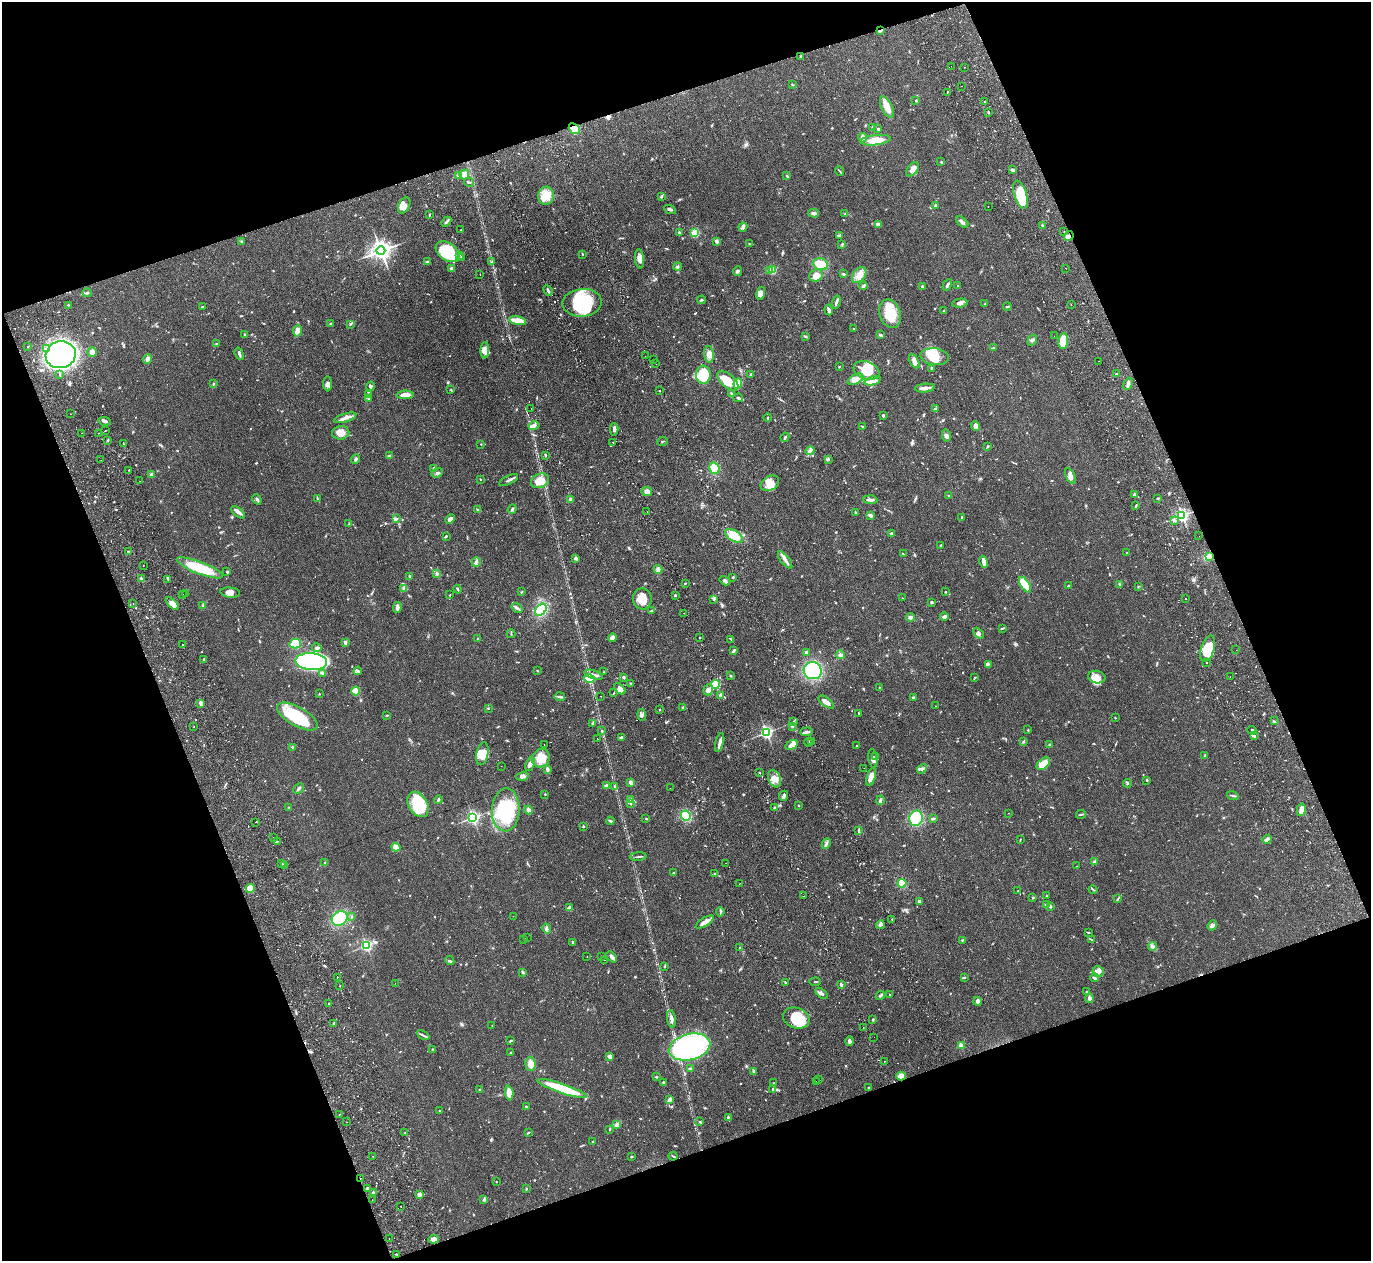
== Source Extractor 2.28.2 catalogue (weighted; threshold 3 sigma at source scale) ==
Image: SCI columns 332-5804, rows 476-5510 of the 6128 x 6110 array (HDU 1 of 3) = the unmasked area's bounding box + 8 px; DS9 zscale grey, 4 x 4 block average (1 PNG px = mean of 4 x 4 image px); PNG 1373 x 1263 px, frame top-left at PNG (2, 2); each listed source drawn as its Kron ellipse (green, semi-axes under 4 px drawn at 4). Shown black and unused: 40% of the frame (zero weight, under 2 of 3 exposures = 11% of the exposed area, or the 3 px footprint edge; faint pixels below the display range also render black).
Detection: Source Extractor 2.28.2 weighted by HDU 2 'WHT'. Background 0.0542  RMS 0.0047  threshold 0.0211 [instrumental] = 3 sigma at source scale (4.5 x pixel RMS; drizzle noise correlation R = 1.50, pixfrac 1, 0.05/0.05 arcsec/px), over >= 5 px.
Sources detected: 1105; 2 too faint to see at this stretch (4 x 4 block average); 6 inside a brighter object's white glare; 39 cosmic-ray / hot-pixel residue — neither listed nor drawn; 14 coinciding with a brighter row at this scale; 49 inside a brighter listed object's ellipse — not listed separately; of the other 995, all 500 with FLUX_AUTO >= 1.56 (the completeness limit of this list) listed and drawn (495 fainter detections not listed), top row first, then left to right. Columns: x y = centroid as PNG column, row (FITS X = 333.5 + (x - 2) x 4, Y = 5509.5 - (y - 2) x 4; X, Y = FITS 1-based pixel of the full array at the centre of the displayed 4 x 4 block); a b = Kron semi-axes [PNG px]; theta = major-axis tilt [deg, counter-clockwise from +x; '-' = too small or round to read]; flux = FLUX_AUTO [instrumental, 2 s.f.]
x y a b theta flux
880 31 4 2 - 4
801 57 4 2 - 4.9
951 66 2 2 - 1.6
964 67 2 2 - 3.7
792 85 4 2 - 2
961 86 2 2 - 1.6
947 92 2 2 - 1.7
916 100 3 2 - 1.6
985 101 2 2 - 1.6
887 107 12 5 -65 30
988 112 3 2 - 2.2
873 127 2 2 - 5.7
574 129 6 5 - 51
878 129 3 2 - 2.6
863 138 5 4 - 9.7
875 140 15 5 7 43
941 162 3 2 - 2.1
913 169 8 5 54 15
1013 170 2 2 - 16
839 171 4 2 - 2.4
464 174 5 4 - 26
459 175 2 2 - 15
787 176 3 2 - 2.4
469 182 5 2 - 4.3
1021 195 14 6 -72 130
546 196 9 7 80 33
661 196 3 2 - 4.1
404 205 8 5 63 16
936 205 3 2 - 3.2
988 206 2 2 - 1.6
670 209 6 2 -25 4.4
814 213 5 3 - 6.8
845 214 3 2 - 2.6
429 215 3 2 - 1.9
446 222 6 2 45 5.4
962 222 7 3 -40 7.2
878 224 4 3 - 9.1
1043 225 3 2 - 2.3
743 227 4 4 - 6.2
461 230 2 2 - 2.2
679 232 2 2 - 3.6
1064 232 2 2 - 3.2
695 233 3 3 - 46
839 235 3 3 - 5
1069 236 5 2 - 7.2
717 241 3 3 - 6.4
242 242 3 2 - 4.1
749 244 3 2 - 1.8
842 244 4 2 - 2.8
381 251 4 4 - 1300
448 252 13 8 -35 130
582 254 3 2 - 2
460 255 2 2 - 2.2
462 257 2 2 - 5.2
640 259 10 4 -84 14
427 261 3 2 - 2.6
492 261 2 2 - 1.9
821 264 7 6 - 42
677 267 4 3 - 4.3
451 268 2 2 - 7.6
1066 268 2 2 - 1.6
772 270 2 2 - 94
737 271 5 2 - 4
770 271 3 2 - 14
480 274 2 2 - 1.7
844 274 3 3 - 2.9
816 275 7 6 - 28
859 275 9 6 52 20
863 285 4 2 - 5.1
947 285 6 2 60 6.7
958 285 2 2 - 1.6
923 287 2 2 - 9.8
548 291 5 2 - 5.4
87 293 5 2 - 3.9
761 293 7 4 74 19
701 300 4 2 - 3.2
836 302 6 2 74 5.9
582 303 19 14 4 160
960 303 8 4 9 9.6
985 304 2 2 - 2.2
1071 304 2 2 - 3.4
68 305 2 2 - 1.6
202 307 3 2 - 2.2
1007 307 4 2 - 3.3
829 310 5 3 - 6.7
944 310 2 2 - 2
890 314 15 10 -70 68
517 321 8 3 -10 75
331 324 2 2 - 5.1
350 324 3 2 - 2.5
854 329 2 2 - 2.5
297 331 5 3 - 20
244 335 3 2 - 2.7
880 335 4 2 - 5.5
805 336 4 2 - 2.8
1054 336 2 2 - 1.9
1032 340 6 3 59 5.9
1063 341 7 5 83 73
216 343 2 2 - 1.6
28 346 2 2 - 1.6
47 348 2 2 - 2.4
994 348 3 2 - 3
485 350 8 3 87 12
92 352 5 4 - 13
239 354 6 2 -70 7.4
709 354 8 5 -84 20
61 355 15 13 14 680
645 356 2 2 - 1.7
935 357 14 8 -7 40
147 359 5 3 - 13
654 360 2 2 - 2.4
914 361 7 4 -61 11
1098 361 2 2 - 2.3
656 364 2 2 - 2
839 366 2 2 - 1.7
931 368 3 2 - 2.3
867 371 13 9 -20 57
60 374 4 2 - 2.2
751 374 3 2 - 3.4
1116 374 3 2 - 3.2
703 375 9 7 -84 93
855 379 8 4 27 19
728 381 13 6 -41 51
873 381 8 4 18 16
738 383 5 4 - 31
213 384 3 2 - 2.3
328 384 7 3 -89 7.6
1128 384 6 3 61 7.3
371 386 5 3 - 4.9
925 388 10 2 6 20
451 390 2 2 - 1.9
660 391 2 2 - 2.7
368 394 2 2 - 1.8
732 394 3 2 - 3.5
405 395 8 4 0 20
738 398 5 2 - 6.1
368 399 2 2 - 2.5
531 408 2 2 - 1.6
935 409 3 2 - 6.5
70 414 2 2 - 2.2
883 415 3 2 - 4
345 418 11 3 17 14
768 418 4 2 - 2.9
104 421 6 2 -7 7.2
534 426 5 4 - 9
976 426 5 4 - 13
862 427 4 2 - 2.7
614 429 6 2 -87 7.5
105 431 2 2 - 2.3
82 433 2 2 - 1.7
99 433 2 2 - 1.6
341 433 8 6 5 20
946 435 6 4 -77 7.5
785 437 5 2 - 4.1
107 440 4 2 - 2.3
662 441 5 2 - 2
613 442 2 2 - 3
123 444 2 2 - 1.6
481 444 2 2 - 1.6
987 446 4 2 - 2.3
810 451 4 3 - 6.3
390 455 4 2 - 3.6
545 455 3 2 - 2.3
356 459 5 2 - 4.2
101 460 2 2 - 2
828 460 3 2 - 2.6
433 468 3 2 - 3.3
714 468 6 5 - 46
129 470 2 2 - 4.9
437 473 6 3 20 5.3
151 474 3 2 - 5.1
1070 476 8 4 -63 14
480 479 2 2 - 2.1
509 480 10 2 25 9.1
139 481 2 2 - 3.7
540 481 9 7 20 42
770 483 10 7 31 30
647 491 5 4 - 12
1134 494 2 2 - 4
949 496 3 2 - 1.6
317 498 3 2 - 2.1
1157 498 3 2 - 2.1
257 499 5 2 - 5.1
570 499 3 2 - 5.8
870 500 7 3 -4 8.4
1136 506 3 2 - 2.4
512 509 5 2 - 4.7
477 510 3 2 - 1.9
647 511 2 2 - 3
238 512 8 4 -39 9.2
855 512 3 2 - 3.1
870 515 3 2 - 9.8
1182 515 3 2 - 470
962 517 3 2 - 1.7
397 519 3 2 - 2.6
450 519 5 4 - 11
1174 521 3 2 - 4.2
349 524 2 2 - 2
891 533 3 3 - 4.3
446 536 2 2 - 2.7
734 536 10 5 -33 44
1199 536 2 2 - 1.8
941 545 2 2 - 1.8
128 551 2 2 - 4.8
1127 553 2 2 - 1.7
903 554 3 2 - 1.7
1209 556 3 2 - 3
576 558 4 3 - 6.5
785 560 10 3 -53 13
476 562 5 3 - 5.1
984 562 6 2 -75 22
143 566 2 2 - 1.9
200 568 25 6 -21 110
658 569 4 4 - 8.5
227 572 2 2 - 2.9
437 573 3 2 - 2.5
409 576 2 2 - 3.7
733 577 2 2 - 3
142 579 2 2 - 2.2
168 579 3 2 - 2.6
725 581 5 3 - 6.7
685 583 2 2 - 1.9
1119 584 3 2 - 2.2
1025 585 9 4 -57 120
1068 586 4 2 - 3.5
1138 587 3 2 - 1.7
403 589 3 2 - 3.3
458 589 4 2 - 3.5
522 591 4 2 - 1.8
945 592 2 2 - 2.1
185 593 2 2 - 4.7
230 593 10 5 -6 16
182 594 2 2 - 2.8
450 595 2 2 - 1.7
675 595 2 2 - 4.6
902 598 2 2 - 1.8
642 599 10 9 - 43
1186 599 2 2 - 2.2
714 600 3 3 - 3.7
931 602 3 3 - 2.8
133 603 2 2 - 2.2
172 604 8 3 -43 28
203 605 3 3 - 3.4
397 608 6 3 80 10
517 608 6 2 -36 6.2
541 610 7 5 46 77
652 611 3 2 - 2.4
684 613 2 2 - 2.6
944 616 4 3 - 10
911 617 4 3 - 8.1
1002 628 3 2 - 2.4
978 633 6 4 -48 8.5
511 634 4 2 - 2
700 637 2 2 - 2.7
478 638 2 2 - 2
613 638 4 4 - 15
731 639 4 2 - 2.5
345 642 3 2 - 7.7
182 644 2 2 - 1.6
295 644 5 4 - 100
317 648 5 3 - 6.4
1208 649 13 6 72 77
734 650 4 2 - 6.2
1236 650 2 2 - 1.6
807 652 3 2 - 6
841 655 4 3 - 5.3
204 660 4 2 - 5.4
311 662 16 8 -4 790
1207 663 2 2 - 2.3
988 664 4 2 - 4
358 671 4 3 - 4.8
537 671 2 2 - 1.6
813 671 9 8 - 160
604 672 2 2 - 2.3
323 673 4 3 - 7.4
594 675 9 3 -18 11
730 676 2 2 - 2.3
1230 676 2 2 - 1.9
624 677 2 2 - 6.1
975 677 3 2 - 2.1
1097 677 9 6 -12 20
589 679 5 4 - 58
630 683 3 2 - 2.9
715 684 4 3 - 81
879 687 2 2 - 2
620 689 7 4 -44 13
708 690 6 5 - 14
356 691 4 3 - 45
614 693 3 2 - 1.7
319 694 2 2 - 1.6
720 695 4 2 - 5.2
601 696 2 2 - 1.9
560 697 5 3 - 5.7
913 698 3 2 - 3.7
826 702 9 3 -38 19
201 703 4 2 - 12
935 706 2 2 - 1.9
683 707 3 2 - 3
488 708 3 2 - 1.7
659 710 3 2 - 1.9
859 713 2 2 - 2.2
387 715 3 2 - 2.6
642 715 6 3 -84 6.7
297 717 22 9 -30 140
1115 718 2 2 - 1.8
794 721 3 2 - 2.4
1274 721 2 2 - 2.3
592 724 3 2 - 2.3
792 726 3 2 - 1.9
194 727 2 2 - 2.6
1028 730 2 2 - 1.9
1252 730 4 3 - 5.9
602 731 2 2 - 1.8
766 732 2 2 - 550
807 732 6 2 4 8.2
1254 736 3 2 - 3.4
621 737 4 2 - 3.3
597 739 2 2 - 1.7
1023 741 3 2 - 2.7
720 742 10 2 76 11
808 742 4 2 - 2.7
811 742 2 2 - 2
544 745 2 2 - 1.8
792 745 6 4 32 21
857 745 2 2 - 1.7
1049 745 3 2 - 4.2
293 747 4 2 - 4.7
482 754 11 6 78 34
1205 756 4 2 - 2.9
876 757 2 2 - 1.8
541 758 9 8 - 46
873 759 10 3 -82 8.5
530 764 7 4 70 12
1043 764 8 5 41 41
501 766 2 2 - 2.6
864 768 2 2 - 1.8
547 769 3 2 - 8
922 769 5 3 - 6.6
759 773 2 2 - 1.8
522 776 6 4 17 8.8
871 777 9 3 73 24
774 779 9 6 -68 21
1147 780 2 2 - 2.8
631 783 4 4 - 5.6
1127 783 4 2 - 3.1
606 785 4 3 - 5.5
614 787 3 2 - 3.6
670 788 2 2 - 1.8
299 789 6 2 43 6.6
545 794 2 2 - 1.6
1233 795 6 2 -17 3.9
784 796 5 2 - 7.8
631 799 4 3 - 6.1
438 800 4 2 - 4
880 800 4 2 - 7.2
630 803 2 2 - 1.7
418 804 14 9 -60 100
798 805 2 2 - 1.7
289 808 3 2 - 2.2
774 808 3 2 - 2.6
506 810 21 14 87 170
528 810 4 4 - 7.4
1301 810 6 3 77 22
1009 813 2 2 - 1.6
1081 814 5 2 - 2.8
686 816 5 4 - 86
473 818 3 3 - 410
916 818 8 6 73 110
646 819 2 2 - 1.7
933 819 4 2 - 5.4
610 821 4 2 - 4.2
255 822 2 2 - 2
583 826 2 2 - 2.5
859 830 3 2 - 2.7
273 837 2 2 - 2.4
1020 839 2 2 - 1.7
1267 839 4 3 - 9.1
277 842 2 2 - 1.7
826 844 5 3 - 5.8
396 847 4 4 - 18
638 857 8 2 5 4
325 862 4 2 - 3
1094 862 3 3 - 5.3
726 863 2 2 - 1.6
282 864 2 2 - 1.7
284 865 2 2 - 2.3
1077 866 2 2 - 1.9
674 873 3 3 - 2.8
714 874 2 2 - 5.6
902 883 4 4 - 53
739 884 2 2 - 1.9
250 888 4 4 - 50
1093 889 4 2 - 2.9
1018 891 2 2 - 1.8
803 896 2 2 - 1.9
1047 896 2 2 - 3.5
1033 897 2 2 - 4.1
1118 898 3 2 - 1.8
919 901 3 2 - 6.3
1046 904 3 3 - 6.3
1050 906 4 3 - 5.6
569 908 4 3 - 5.4
720 912 4 2 - 2.8
513 916 2 2 - 1.7
352 917 2 2 - 2
340 919 8 6 31 150
892 920 2 2 - 2.5
705 922 10 4 33 16
880 925 4 3 - 5.2
1212 925 5 4 - 9.1
547 929 5 3 - 5.6
1088 932 3 2 - 2.3
527 938 2 2 - 2.6
524 939 2 2 - 6.8
1091 939 4 2 - 2.2
962 940 3 2 - 1.9
573 942 3 2 - 3.3
366 945 3 3 - 240
1152 946 4 4 - 6.5
740 947 2 2 - 1.7
602 956 2 2 - 1.6
587 957 2 2 - 2.1
612 957 6 3 -46 7.6
605 960 2 2 - 2.3
450 961 5 2 - 3.3
664 966 2 2 - 2.9
1098 971 5 5 - 11
522 972 3 2 - 4
337 977 2 2 - 3.4
964 977 3 2 - 2.9
1094 978 4 3 - 4.3
815 982 5 2 - 2.6
395 983 2 2 - 1.9
786 983 3 2 - 3.1
841 985 3 2 - 7.1
340 986 2 2 - 3.8
1086 992 2 2 - 1.7
821 993 7 2 -37 7.1
890 995 2 2 - 2.6
880 996 4 2 - 5.4
1089 998 4 4 - 5.8
978 1001 4 3 - 9.8
329 1003 2 2 - 3
796 1018 13 10 -19 96
671 1019 9 3 -82 12
873 1020 3 2 - 3
333 1024 3 2 - 3.9
492 1026 3 2 - 1.6
863 1027 2 2 - 5.5
423 1035 7 2 -27 5.6
874 1037 2 2 - 3.7
511 1041 3 2 - 2.8
849 1041 5 3 - 9.3
961 1046 2 2 - 46
690 1047 21 13 14 420
432 1049 2 2 - 2
511 1053 3 2 - 2.5
610 1056 3 3 - 11
884 1061 2 2 - 1.9
531 1064 7 5 -88 19
690 1069 4 2 - 4
754 1071 3 2 - 2.8
901 1076 4 3 - 35
656 1077 2 2 - 2.8
819 1080 2 2 - 1.9
663 1082 2 2 - 7.4
816 1082 2 2 - 3.9
774 1083 3 2 - 2.1
868 1088 2 2 - 1.9
480 1089 4 2 - 3.1
562 1089 26 4 -19 150
773 1089 4 3 - 5.9
509 1093 7 3 -86 36
669 1100 4 3 - 8.4
526 1107 3 2 - 3.4
439 1111 2 2 - 2
339 1114 2 2 - 2.4
728 1117 4 2 - 2.8
347 1122 2 2 - 1.7
700 1122 3 2 - 3.1
617 1124 3 2 - 3.7
610 1129 3 2 - 2.5
528 1132 4 2 - 2.5
405 1133 2 2 - 1.9
593 1141 2 2 - 1.7
373 1156 2 2 - 2.1
673 1156 4 2 - 2.6
632 1157 3 2 - 2.4
360 1178 2 2 - 4.4
496 1182 2 2 - 2.1
367 1188 3 2 - 3.2
526 1189 3 2 - 2.2
373 1192 3 2 - 2.8
419 1195 3 2 - 12
484 1199 3 2 - 2.4
372 1200 2 2 - 1.6
401 1206 2 2 - 2.8
389 1239 2 2 - 1.7
434 1239 5 3 - 9.3
397 1254 2 2 - 1.7
Overlapping masked pixels (flux is a lower limit): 5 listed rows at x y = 880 31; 574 129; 1069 236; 901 1076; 360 1178
Diffuse or blended objects may show on this block-average render without a row.